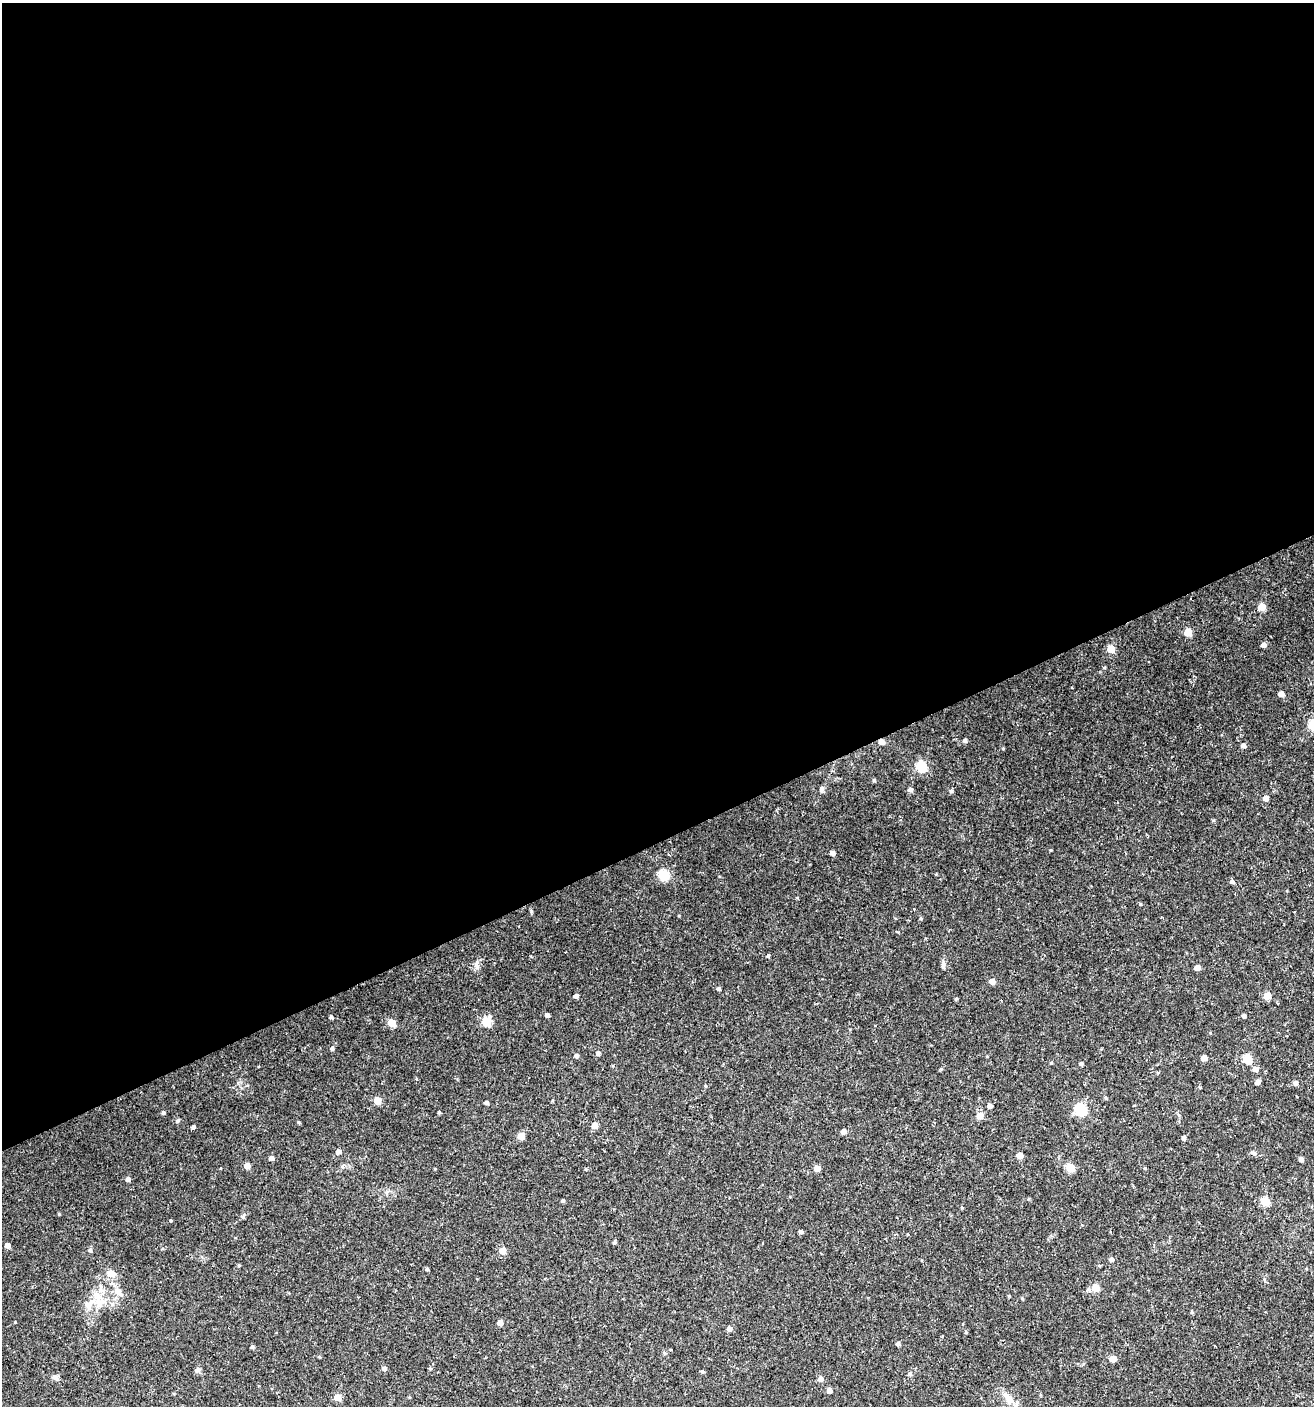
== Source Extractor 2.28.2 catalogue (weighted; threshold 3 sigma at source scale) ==
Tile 2 of 4 x 4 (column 2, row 1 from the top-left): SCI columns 1395-2706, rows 4211-5614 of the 5473 x 5614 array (HDU 1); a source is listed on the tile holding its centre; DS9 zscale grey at full resolution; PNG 1316 x 1408 px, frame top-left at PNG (2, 3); no overlay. Shown black and unused: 60% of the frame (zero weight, under 2 of 3 exposures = <1% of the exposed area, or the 3 px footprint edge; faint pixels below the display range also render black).
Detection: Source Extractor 2.28.2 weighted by HDU 2 'WHT'; one run over the whole footprint, this tile lists its part. Background 0.0254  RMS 0.0042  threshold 0.0188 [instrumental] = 3 sigma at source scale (4.5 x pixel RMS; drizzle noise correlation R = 1.50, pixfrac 1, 0.0396/0.0396 arcsec/px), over >= 5 px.
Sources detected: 109; all 109 listed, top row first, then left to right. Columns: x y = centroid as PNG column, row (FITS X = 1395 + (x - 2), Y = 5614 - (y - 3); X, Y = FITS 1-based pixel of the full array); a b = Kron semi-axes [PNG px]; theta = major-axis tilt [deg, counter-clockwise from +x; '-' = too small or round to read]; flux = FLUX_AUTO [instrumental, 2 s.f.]
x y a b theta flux
1262 607 5 5 - 7.9
1188 632 5 5 - 9.2
1264 645 4 4 - 2
1111 649 5 5 - 8.7
1281 694 4 4 - 2.7
1313 725 5 5 - 20
965 740 4 4 - 1.1
881 742 5 5 - 2
1243 746 5 5 - 1.5
1003 748 4 3 - 0.35
921 766 6 5 - 30
874 780 4 4 - 0.63
822 789 6 5 - 1.1
911 790 6 5 - 0.99
951 791 5 5 - 0.66
1266 798 5 5 - 2.2
832 853 4 4 - 1.8
663 875 6 5 - 22
1232 882 5 4 - 1.1
921 918 4 4 - 0.45
768 956 3 3 - 1.3
943 965 13 5 88 1.2
1197 968 4 4 - 2.6
992 981 5 4 - 3.3
719 988 4 4 - 0.84
576 996 4 4 - 1.3
1267 996 5 5 - 7.5
956 999 4 4 - 0.5
547 1015 4 4 - 1.2
1244 1015 4 4 - 1.1
331 1017 4 4 - 0.81
486 1021 5 5 - 17
392 1023 5 5 - 8.3
332 1048 5 4 - 0.86
598 1053 5 4 - 1.1
576 1056 4 4 - 1.2
1204 1058 5 4 - 4.1
1247 1059 5 5 - 14
1051 1063 5 3 - 0.35
1081 1063 4 4 - 0.93
1255 1069 5 5 - 2.4
417 1079 4 3 - 0.52
1257 1082 4 4 - 1.9
1296 1083 5 4 - 1.4
705 1086 4 3 - 0.37
1200 1088 4 3 - 0.62
1106 1098 5 3 - 0.44
377 1100 5 5 - 8.8
486 1102 4 3 - 1.1
989 1106 4 4 - 1.6
1080 1109 6 6 - 43
439 1112 4 3 - 0.6
163 1113 5 4 - 0.72
980 1115 6 5 - 4.6
178 1120 5 4 - 0.53
298 1122 5 3 - 0.4
595 1126 5 4 - 4.8
193 1127 4 4 - 0.89
844 1131 5 4 - 2.4
521 1136 5 5 - 5.7
1184 1138 4 4 - 1.1
338 1152 5 5 - 2
1254 1153 7 5 -16 0.97
1020 1155 5 4 - 3.6
271 1158 5 4 - 1.5
1301 1159 4 4 - 1.9
247 1166 4 4 - 4.3
220 1168 3 2 - 0.6
817 1168 5 4 - 4.1
1070 1168 5 5 - 13
1145 1168 3 3 - 0.75
128 1179 5 5 - 1.3
563 1201 4 3 - 0.75
1265 1202 5 5 - 13
242 1216 7 5 52 0.72
171 1221 3 2 - 0.34
801 1232 4 4 - 1.1
615 1242 4 3 - 0.65
7 1245 4 4 - 2.2
90 1250 5 5 - 0.83
502 1251 5 5 - 5.5
1111 1259 5 5 - 1.4
239 1265 4 3 - 0.44
427 1269 4 4 - 0.67
111 1274 11 9 -11 2.9
1096 1288 5 5 - 8.6
118 1291 13 9 -55 3.1
1009 1296 4 4 - 0.34
100 1303 13 8 49 3.8
88 1304 16 8 32 3.5
1192 1312 5 3 - 0.43
15 1322 3 2 - 0.29
500 1323 5 5 - 2.2
729 1329 5 5 - 2.1
966 1332 5 3 - 0.42
898 1344 4 4 - 1
252 1347 5 4 - 0.65
671 1350 3 3 - 0.36
1113 1359 5 5 - 5.4
384 1368 5 4 - 1.3
430 1368 4 4 - 0.5
197 1370 7 6 - 1.1
702 1371 5 4 - 0.59
910 1374 5 5 - 0.85
55 1377 9 6 -27 1.4
820 1379 5 5 - 2.6
829 1390 4 4 - 2.6
337 1397 5 5 - 5.3
1008 1398 22 8 -57 3.9
Overlapping masked pixels (flux is a lower limit): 1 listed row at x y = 881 742
Isophote crosses this tile's border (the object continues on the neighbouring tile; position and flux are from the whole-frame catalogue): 1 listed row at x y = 1313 725
Unlisted compact peaks at least as high as the median listed source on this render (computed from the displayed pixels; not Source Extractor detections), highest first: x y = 531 911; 1213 820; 1051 850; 476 964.